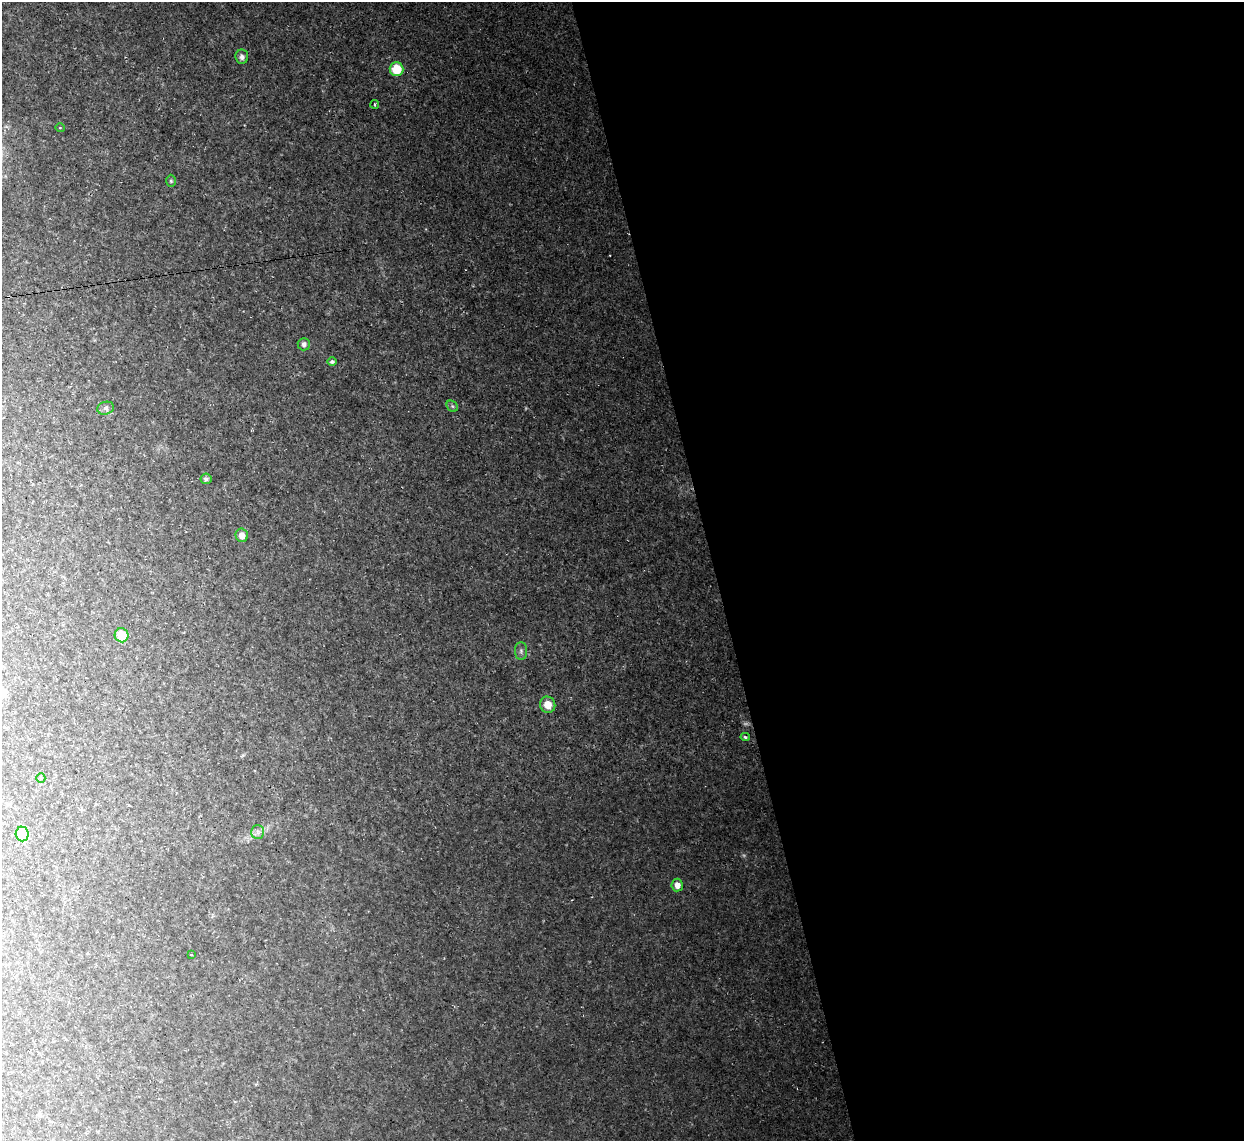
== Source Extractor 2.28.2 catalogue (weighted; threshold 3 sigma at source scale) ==
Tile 8 of 4 x 4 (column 4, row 2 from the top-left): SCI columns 3729-4970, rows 2417-3555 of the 4970 x 4948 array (HDU 1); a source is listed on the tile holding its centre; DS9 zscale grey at full resolution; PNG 1246 x 1143 px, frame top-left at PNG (2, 2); each listed source drawn as its Kron ellipse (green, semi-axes under 4 px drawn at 4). Shown black and unused: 43% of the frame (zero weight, under 2 of 3 exposures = <1% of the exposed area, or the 3 px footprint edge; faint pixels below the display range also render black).
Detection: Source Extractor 2.28.2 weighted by HDU 2 'WHT'; one run over the whole footprint, this tile lists its part. Background 0.035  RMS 0.0072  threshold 0.0324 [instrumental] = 3 sigma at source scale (4.5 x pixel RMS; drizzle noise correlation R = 1.50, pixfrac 1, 0.05/0.05 arcsec/px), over >= 5 px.
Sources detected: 22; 1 too faint to see at this stretch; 1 cosmic-ray / hot-pixel residue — neither listed nor drawn; the other 20 listed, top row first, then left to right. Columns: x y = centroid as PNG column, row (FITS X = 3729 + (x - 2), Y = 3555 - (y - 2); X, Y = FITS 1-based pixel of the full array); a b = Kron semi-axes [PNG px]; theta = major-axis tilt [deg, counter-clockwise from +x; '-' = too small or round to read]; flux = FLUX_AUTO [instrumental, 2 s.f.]
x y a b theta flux
242 57 7 6 - 2.5
396 69 7 7 - 20
375 104 4 2 - 0.76
60 128 5 3 - 0.55
171 181 6 5 - 1.1
304 344 6 6 - 2.6
332 362 4 4 - 1.7
452 406 6 5 - 1.4
106 408 8 6 14 2.4
206 479 5 5 - 2.2
242 535 7 6 - 6.2
121 635 7 6 - 14
521 651 9 6 90 2.2
548 705 8 7 - 8.6
745 737 4 4 - 1
41 778 5 4 - 0.89
258 832 7 6 - 2.5
22 834 7 6 - 29
677 885 6 5 - 5.4
191 955 3 2 - 1.6